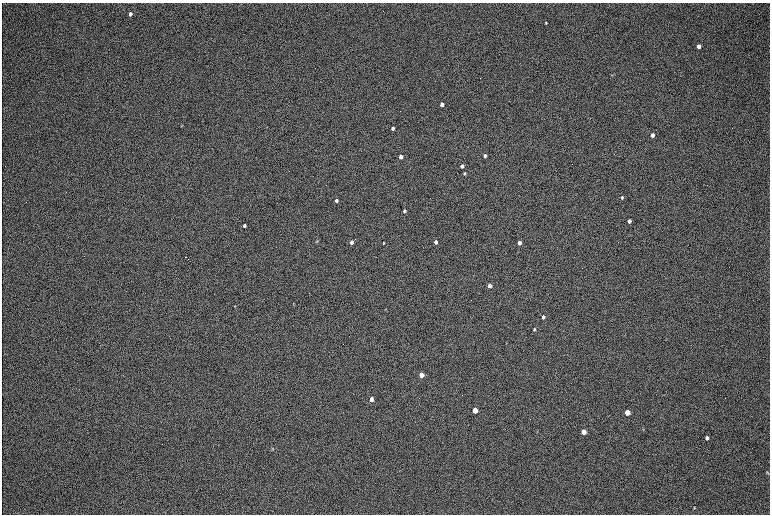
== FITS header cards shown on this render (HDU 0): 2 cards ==
NAXIS1  =                 1536 / length of data axis 1
NAXIS2  =                 1024 / length of data axis 2

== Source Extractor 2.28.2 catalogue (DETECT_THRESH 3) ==
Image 1536 x 1024 px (HDU 0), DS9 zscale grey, zoomed out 1/2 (1 PNG px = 2 x 2 image px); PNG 772 x 516 px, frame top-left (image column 1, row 1023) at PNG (2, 3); no overlay
Background 169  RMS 20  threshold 60.5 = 3 sigma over >= 5 px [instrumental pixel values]
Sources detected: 39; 1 cannot appear on this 1/2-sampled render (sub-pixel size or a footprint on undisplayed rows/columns) and is not listed; the other 38 listed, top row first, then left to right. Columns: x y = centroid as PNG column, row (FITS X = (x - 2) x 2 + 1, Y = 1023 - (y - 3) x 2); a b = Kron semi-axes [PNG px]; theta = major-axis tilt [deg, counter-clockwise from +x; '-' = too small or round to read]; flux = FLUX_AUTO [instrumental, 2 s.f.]
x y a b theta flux
130 14 4 3 - 13000
546 23 4 3 - 3600
699 46 4 3 - 14000
612 75 3 2 - 1900
442 104 3 3 - 36000
393 128 3 3 - 17000
652 135 4 3 - 20000
485 156 3 3 - 9900
401 157 3 3 - 31000
462 166 3 3 - 21000
465 173 3 3 - 4400
622 197 3 3 - 5900
336 200 3 3 - 16000
404 211 3 3 - 11000
629 221 3 3 - 17000
244 226 3 3 - 13000
355 239 2 2 - 1800
317 241 3 3 - 2800
351 242 3 3 - 31000
436 242 3 3 - 24000
384 243 3 2 - 2700
519 243 3 3 - 28000
186 257 2 1 - 2700
489 286 3 3 - 29000
235 306 3 3 - 2400
386 309 3 3 - 1800
543 317 4 3 - 14000
534 329 3 3 - 4200
421 375 3 3 - 83000
371 399 3 3 - 51000
475 410 4 3 - 130000
627 412 4 3 - 82000
537 431 4 2 - 2100
584 432 4 3 - 62000
707 438 4 3 - 9100
272 448 4 3 - 2900
767 472 5 3 - 4400
694 507 4 3 - 2800
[1 sub-pixel or undisplayed-footprint detection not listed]